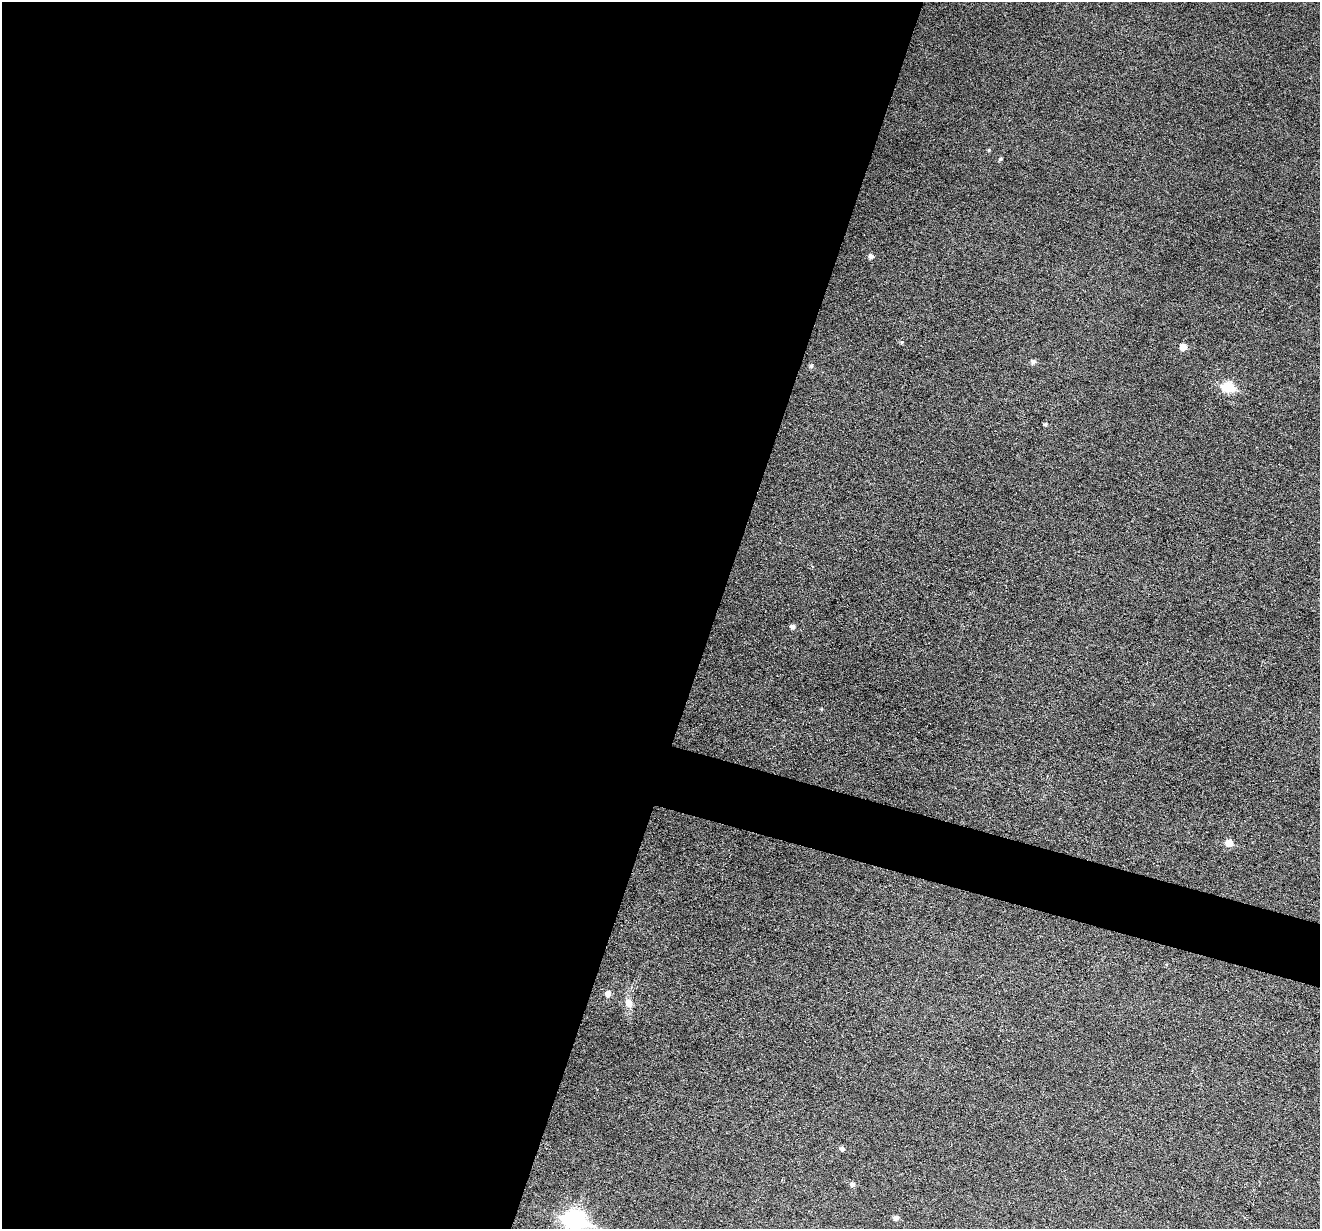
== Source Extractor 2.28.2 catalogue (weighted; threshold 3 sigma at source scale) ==
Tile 5 of 4 x 4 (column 1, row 2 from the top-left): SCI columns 4-1321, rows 2708-3934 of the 5274 x 5288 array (HDU 1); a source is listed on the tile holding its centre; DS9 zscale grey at full resolution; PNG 1322 x 1231 px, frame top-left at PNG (2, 2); no overlay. Shown black and unused: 57% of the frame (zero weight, under 3 of 6 exposures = <1% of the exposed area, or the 3 px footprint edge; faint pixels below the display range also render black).
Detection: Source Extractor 2.28.2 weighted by HDU 2 'WHT'; one run over the whole footprint, this tile lists its part. Background 0.0517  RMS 0.0057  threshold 0.0233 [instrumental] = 3 sigma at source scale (4.09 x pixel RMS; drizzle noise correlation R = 1.36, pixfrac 0.8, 0.05/0.05 arcsec/px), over >= 5 px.
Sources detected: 17; all 17 listed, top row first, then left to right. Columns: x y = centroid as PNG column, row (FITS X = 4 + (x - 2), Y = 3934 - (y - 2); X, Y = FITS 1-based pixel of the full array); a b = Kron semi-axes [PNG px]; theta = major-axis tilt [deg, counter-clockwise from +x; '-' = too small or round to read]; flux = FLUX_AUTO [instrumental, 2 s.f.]
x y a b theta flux
989 150 5 3 - 0.5
1000 159 5 4 - 0.69
871 256 5 5 - 1.8
902 342 5 4 - 0.68
1183 347 5 5 - 5.3
1033 361 5 5 - 1.8
811 366 6 5 - 1
1228 387 7 6 - 30
1045 424 4 4 - 0.91
793 627 5 5 - 1.7
1229 843 6 5 - 7.5
608 994 6 6 - 3.1
628 1003 11 9 -88 3.6
842 1149 6 5 - 1.5
852 1184 5 5 - 1.7
896 1218 5 5 - 2.3
575 1220 10 8 -15 230
Isophote crosses this tile's border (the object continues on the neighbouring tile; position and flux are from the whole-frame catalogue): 1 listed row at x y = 575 1220